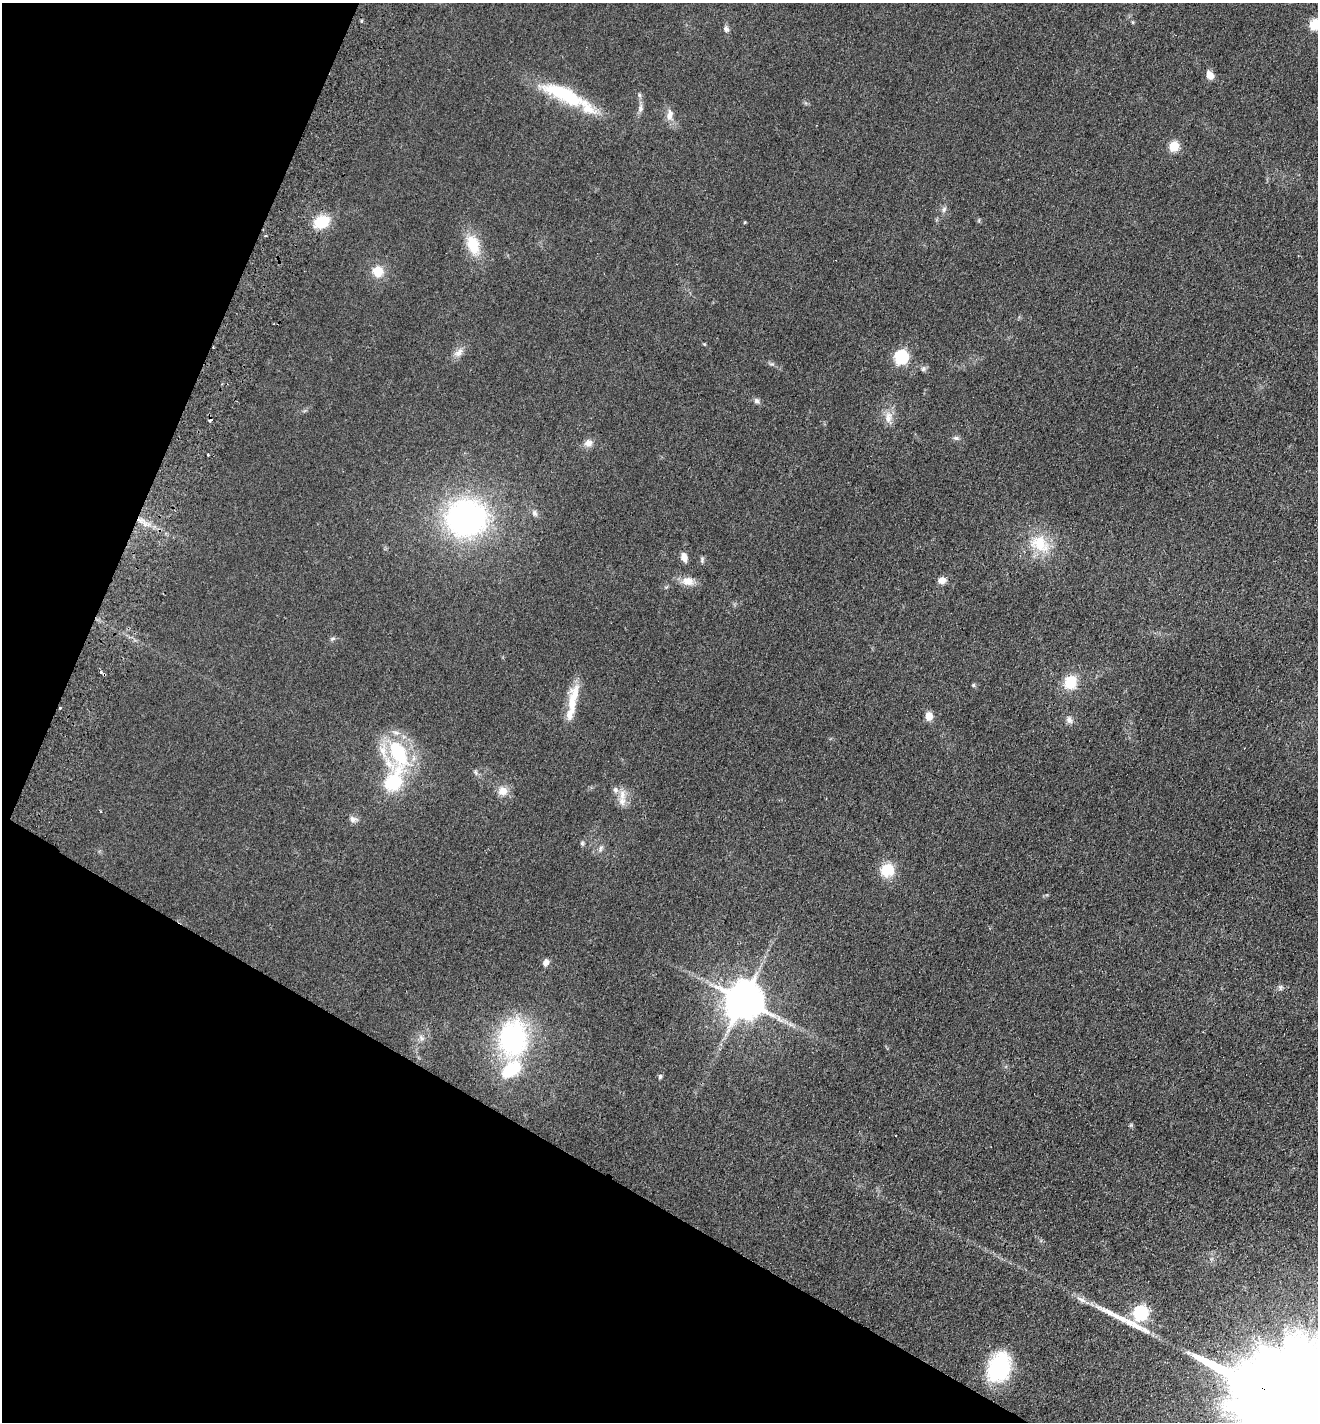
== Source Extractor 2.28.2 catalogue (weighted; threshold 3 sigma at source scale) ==
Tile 9 of 4 x 4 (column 1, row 3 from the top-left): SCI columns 336-1651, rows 1450-2869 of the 5799 x 5737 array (HDU 1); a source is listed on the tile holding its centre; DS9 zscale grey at full resolution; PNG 1320 x 1424 px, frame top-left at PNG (2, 3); no overlay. Shown black and unused: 24% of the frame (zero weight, under 2 of 3 exposures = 3% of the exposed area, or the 3 px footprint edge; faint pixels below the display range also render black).
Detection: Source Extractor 2.28.2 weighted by HDU 2 'WHT'; one run over the whole footprint, this tile lists its part. Background 0.0534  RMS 0.0087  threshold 0.039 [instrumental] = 3 sigma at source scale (4.5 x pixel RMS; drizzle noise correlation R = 1.50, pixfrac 1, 0.05/0.05 arcsec/px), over >= 5 px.
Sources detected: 67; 2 inside a brighter object's white glare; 2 cosmic-ray / hot-pixel residue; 1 long thin detection or spike segment (spike, bleed or trail) — not listed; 5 inside a brighter listed object's ellipse — not listed separately; the other 57 listed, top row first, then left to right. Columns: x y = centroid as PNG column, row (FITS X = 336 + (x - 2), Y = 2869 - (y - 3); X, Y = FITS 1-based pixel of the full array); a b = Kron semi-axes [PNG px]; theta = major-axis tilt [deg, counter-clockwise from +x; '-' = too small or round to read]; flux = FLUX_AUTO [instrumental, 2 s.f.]
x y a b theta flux
361 21 5 3 - 1
1133 22 6 4 -89 0.91
1315 24 6 6 - 45
726 29 9 7 -63 2.8
1210 75 9 6 -62 8.5
562 93 50 17 -17 53
639 95 6 5 - 1.6
640 108 12 7 82 3.6
670 115 17 9 84 6.7
1174 146 6 5 - 43
944 209 9 6 71 2.7
979 220 6 3 72 0.95
322 222 17 12 25 24
745 222 5 3 - 0.68
473 245 24 14 -68 25
378 271 13 12 - 14
458 353 15 9 44 6.1
901 357 7 6 - 130
923 369 8 6 75 1.9
757 401 9 6 -58 2.5
888 417 18 9 80 8.3
956 438 9 5 -9 2.1
588 443 11 10 - 5.3
208 455 3 2 - 1.4
534 513 10 7 -65 3
466 518 36 33 3 240
1040 544 30 21 -34 31
684 557 10 7 -73 6.2
702 560 9 5 90 1.8
942 580 8 7 - 6.3
688 581 16 11 -9 9.6
333 638 8 3 19 1.5
101 672 6 3 -43 22
1070 682 13 12 - 23
973 685 5 4 - 1.4
574 696 49 11 75 20
929 716 6 5 - 14
1069 720 9 8 - 3.6
398 752 31 22 -46 78
476 772 8 4 -81 1.6
393 781 38 23 80 56
503 791 11 11 - 9.4
622 795 17 9 -87 8.6
101 811 3 2 - 0.87
353 819 12 8 -7 3.9
582 843 6 5 - 1.5
600 849 9 5 79 2.5
887 870 14 13 - 22
546 962 8 6 67 4.6
1280 987 7 6 - 2.2
743 1000 12 11 - 2300
421 1038 10 7 -66 3.3
513 1038 39 30 85 130
660 1077 6 5 - 1.5
1140 1313 7 7 - 140
999 1367 32 23 68 69
1299 1409 68 26 -30 97000
Overlapping masked pixels (flux is a lower limit): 2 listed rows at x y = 101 672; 1299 1409
Isophote crosses this tile's border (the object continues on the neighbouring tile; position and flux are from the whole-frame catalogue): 2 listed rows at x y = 1315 24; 1299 1409
Unlisted compact peaks at least as high as the median listed source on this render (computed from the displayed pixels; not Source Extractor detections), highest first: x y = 772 364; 704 344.